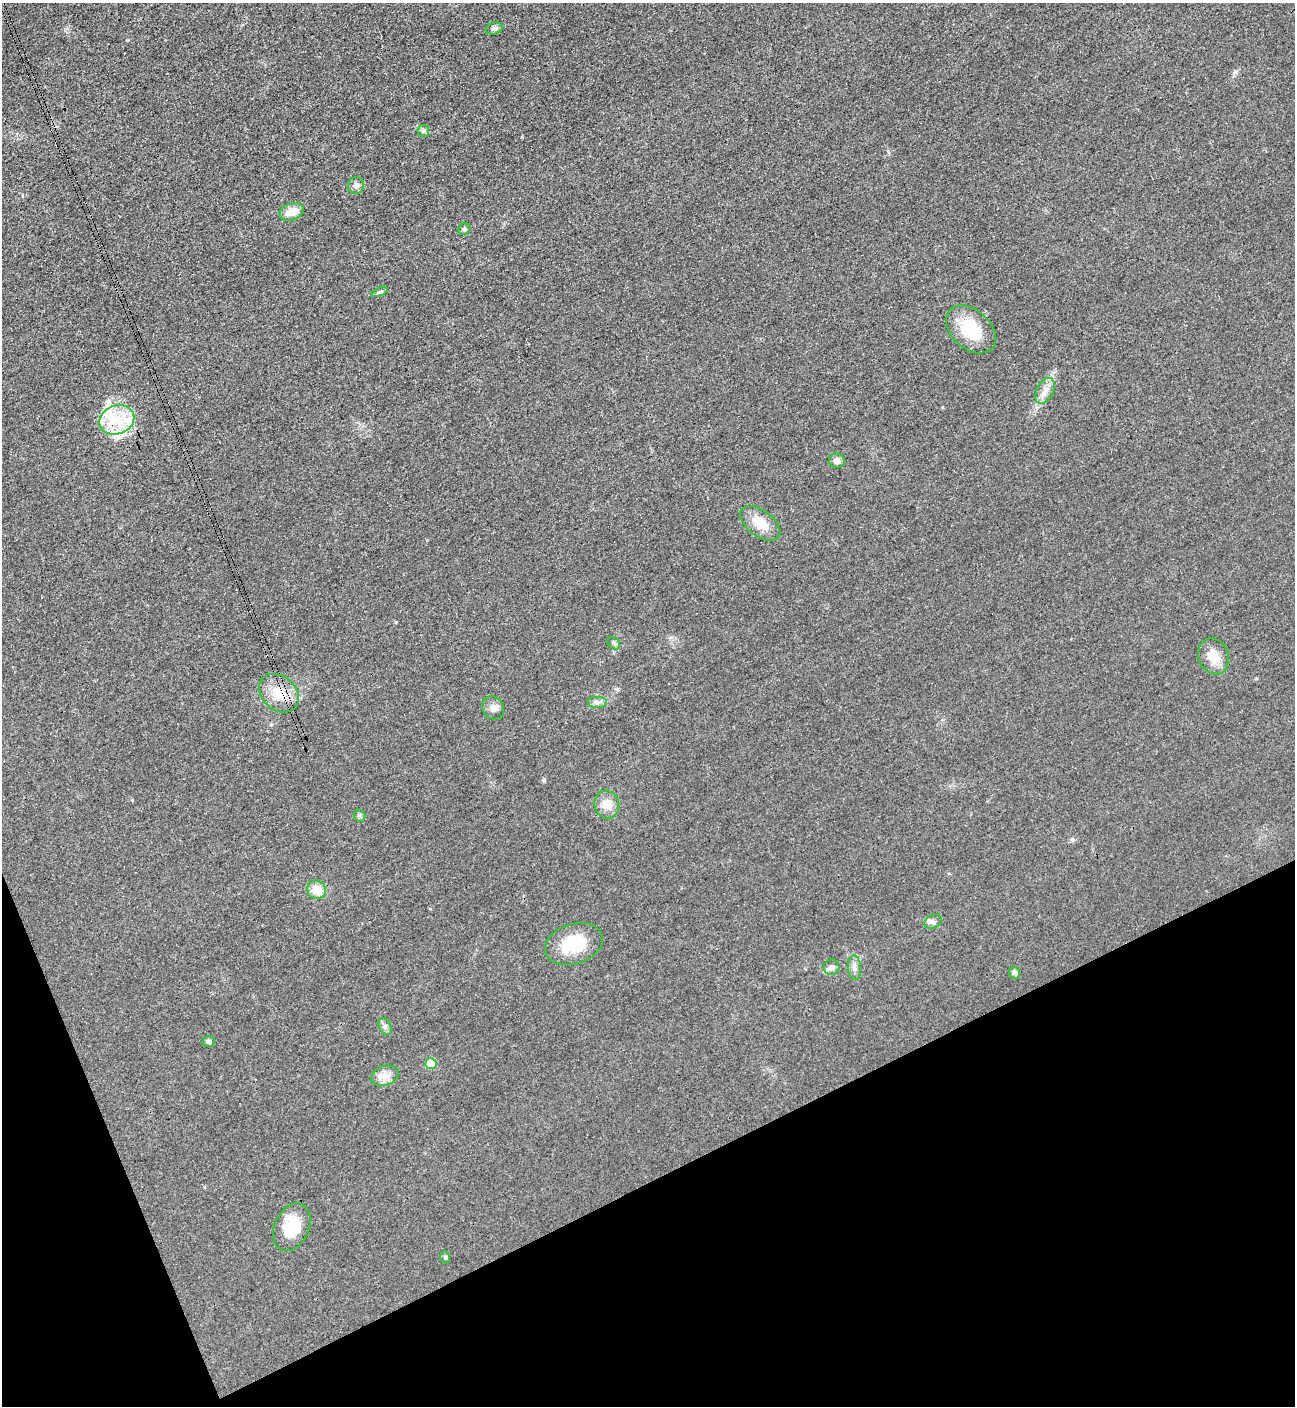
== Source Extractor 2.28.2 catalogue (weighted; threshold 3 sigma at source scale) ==
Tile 14 of 4 x 4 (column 2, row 4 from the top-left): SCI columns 1596-2888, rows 12-1415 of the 5634 x 5651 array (HDU 1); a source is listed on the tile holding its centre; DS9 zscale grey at full resolution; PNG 1297 x 1408 px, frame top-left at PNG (2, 3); each listed source drawn as its Kron ellipse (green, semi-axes under 4 px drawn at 4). Shown black and unused: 20% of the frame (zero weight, under 3 of 4 exposures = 1% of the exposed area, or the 3 px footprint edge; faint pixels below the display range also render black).
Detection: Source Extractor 2.28.2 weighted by HDU 2 'WHT'; one run over the whole footprint, this tile lists its part. Background 0.0194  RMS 0.0041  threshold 0.0184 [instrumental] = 3 sigma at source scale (4.5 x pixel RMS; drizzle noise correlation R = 1.50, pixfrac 1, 0.05/0.05 arcsec/px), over >= 5 px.
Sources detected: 35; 1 cosmic-ray / hot-pixel residue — neither listed nor drawn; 4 inside a brighter listed object's ellipse — not listed separately; the other 30 listed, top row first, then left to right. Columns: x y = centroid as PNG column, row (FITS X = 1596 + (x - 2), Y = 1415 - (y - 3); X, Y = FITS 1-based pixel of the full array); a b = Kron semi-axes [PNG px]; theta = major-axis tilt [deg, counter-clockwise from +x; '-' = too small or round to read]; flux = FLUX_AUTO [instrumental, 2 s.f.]
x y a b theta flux
494 28 9 5 17 1.1
423 131 6 5 - 0.79
356 186 8 8 - 1.9
292 212 12 8 19 5.6
464 229 6 5 - 0.73
380 292 9 3 22 0.68
971 329 28 19 -42 17
1045 391 13 8 63 3.1
117 420 18 14 23 11
837 461 8 7 - 2.2
760 523 23 13 -37 7.9
614 643 7 5 -46 0.8
1214 656 18 15 -67 6.2
279 693 22 17 -41 9.2
597 702 10 6 0 1.4
493 708 12 10 -55 2.5
607 804 14 12 -76 4.8
360 815 6 5 - 0.74
316 890 10 9 - 6.2
933 922 9 6 28 1.4
574 944 29 20 18 16
832 967 8 7 - 1.4
854 968 12 6 -86 1.9
1015 973 6 5 - 1.5
385 1026 9 6 -63 1.3
208 1042 6 5 - 1.4
431 1063 6 5 - 8.9
385 1076 14 9 20 3.5
292 1227 25 17 65 14
445 1257 6 4 -75 0.63
Overlapping masked pixels (flux is a lower limit): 2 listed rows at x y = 117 420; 279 693
Unlisted compact peaks at least as high as the median listed source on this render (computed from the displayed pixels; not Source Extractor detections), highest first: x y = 544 780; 1235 72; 1072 840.